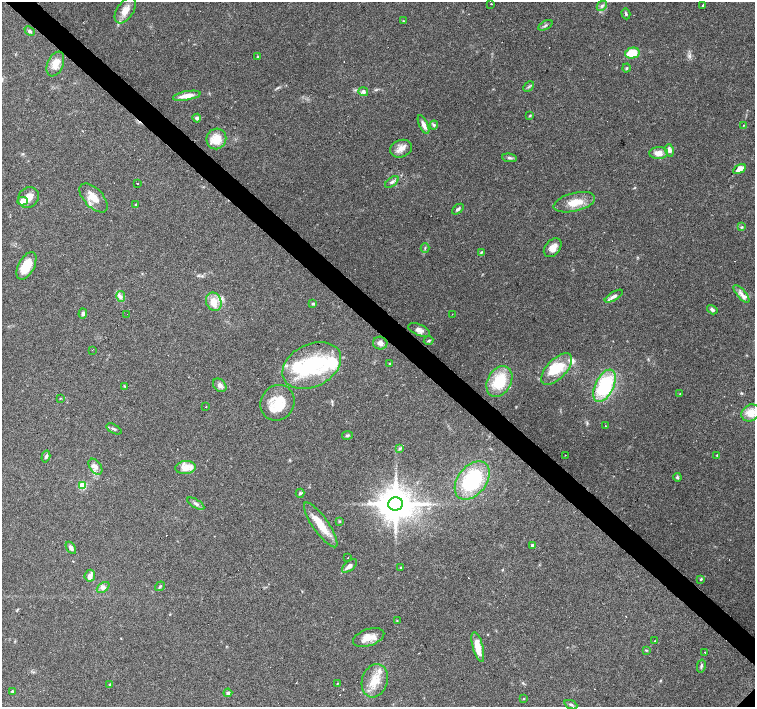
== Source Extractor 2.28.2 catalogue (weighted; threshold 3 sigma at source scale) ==
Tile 11 of 4 x 4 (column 3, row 3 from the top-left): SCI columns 3010-4514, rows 1568-2976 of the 6019 x 6019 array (HDU 1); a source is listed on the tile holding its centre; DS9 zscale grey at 2 x 2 block average (1 PNG px = mean of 2 x 2 image px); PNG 757 x 709 px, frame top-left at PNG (2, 2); each listed source drawn as its Kron ellipse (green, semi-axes under 4 px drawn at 4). Shown black and unused: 4% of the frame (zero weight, under 3 of 4 exposures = <1% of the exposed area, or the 3 px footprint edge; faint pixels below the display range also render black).
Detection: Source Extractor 2.28.2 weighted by HDU 2 'WHT'; one run over the whole footprint, this tile lists its part. Background 0.0444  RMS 0.0047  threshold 0.021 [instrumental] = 3 sigma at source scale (4.5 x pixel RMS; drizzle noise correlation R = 1.50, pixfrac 1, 0.0396/0.0396 arcsec/px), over >= 5 px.
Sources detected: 131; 3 inside a brighter object's white glare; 11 cosmic-ray / hot-pixel residue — neither listed nor drawn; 13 inside a brighter listed object's ellipse — not listed separately; the other 104 listed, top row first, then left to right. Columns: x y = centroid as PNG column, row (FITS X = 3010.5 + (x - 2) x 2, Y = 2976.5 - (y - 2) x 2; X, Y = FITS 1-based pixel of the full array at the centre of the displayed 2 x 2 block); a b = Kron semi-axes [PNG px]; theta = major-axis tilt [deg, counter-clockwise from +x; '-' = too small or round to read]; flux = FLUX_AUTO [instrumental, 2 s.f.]
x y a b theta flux
491 4 2 2 - 0.93
602 6 6 4 45 2.8
703 6 2 2 - 4.2
125 10 14 8 56 12
626 14 5 3 - 1.5
403 21 2 2 - 1.3
545 25 8 3 28 1.9
30 31 5 4 - 2.3
632 53 7 5 14 26
258 57 3 3 - 0.79
55 64 13 7 66 12
626 68 4 3 - 1.3
529 87 6 2 45 1.3
363 92 5 4 - 3.4
187 96 14 4 10 12
530 116 4 3 - 0.97
197 118 4 4 - 3.2
423 125 10 4 -64 6.8
434 125 4 4 - 1.8
744 125 3 2 - 0.64
216 139 10 10 - 21
401 149 11 8 20 8.2
669 150 6 4 -75 5.1
659 153 9 6 3 9.3
509 158 7 3 -9 2.2
739 169 7 4 31 9.8
392 182 8 4 37 3.3
137 183 2 2 - 1.2
28 198 11 9 42 10
94 198 18 9 -47 15
23 201 5 3 - 16
574 202 21 9 14 18
136 205 3 2 - 1
458 209 6 3 40 2.4
742 227 4 3 - 1.4
425 248 4 2 - 0.95
553 248 10 7 49 8.1
481 252 4 3 - 1.3
26 266 15 8 62 26
741 294 11 4 -49 5.2
614 296 10 4 31 4.3
121 297 5 3 - 3
214 302 9 7 -70 14
313 304 3 3 - 1.3
712 310 5 3 - 3
83 314 5 3 - 2.6
127 314 2 2 - 0.5
452 314 2 2 - 0.36
419 330 11 5 -24 5.8
429 340 5 3 - 1.3
380 343 7 6 - 5.5
92 350 2 2 - 0.48
390 364 3 3 - 1.3
312 366 31 21 27 86
557 369 20 9 46 30
499 381 16 11 61 43
220 385 7 5 -44 4.4
124 386 4 2 - 0.85
604 386 17 9 64 90
680 394 3 2 - 0.57
60 398 3 2 - 0.54
278 403 18 16 54 27
206 407 2 2 - 0.76
751 413 10 8 30 15
605 426 2 2 - 0.55
114 429 8 3 -28 2.1
347 435 5 3 - 1.5
400 448 3 3 - 1.2
565 455 2 2 - 0.3
717 455 3 2 - 0.72
46 456 6 3 74 2.2
95 467 9 5 -54 5.5
186 468 10 6 6 12
677 477 4 4 - 1.6
472 480 21 14 52 84
82 485 3 3 - 50
300 493 4 4 - 1.7
196 504 9 3 -31 2.9
396 504 7 6 - 2900
340 521 4 2 - 0.95
321 525 27 7 -55 21
532 545 3 3 - 1.8
71 548 7 4 -56 3.2
348 558 2 2 - 0.45
349 566 9 4 41 5.3
401 567 3 2 - 0.84
90 576 6 5 - 5.3
701 579 3 2 - 1.1
160 586 5 3 - 1.6
103 588 7 4 37 3.5
397 621 3 2 - 0.56
369 638 16 8 19 13
654 641 2 2 - 0.46
478 647 15 5 -75 17
646 650 4 2 - 0.82
705 652 2 2 - 0.7
701 666 6 3 77 2
375 681 17 12 73 20
337 683 4 2 - 0.67
110 684 4 2 - 0.8
12 691 3 3 - 1.5
228 693 4 4 - 2.3
524 699 2 2 - 0.6
571 705 7 3 -23 2.1
Diffuse or blended objects may show on this block-average render without a row.